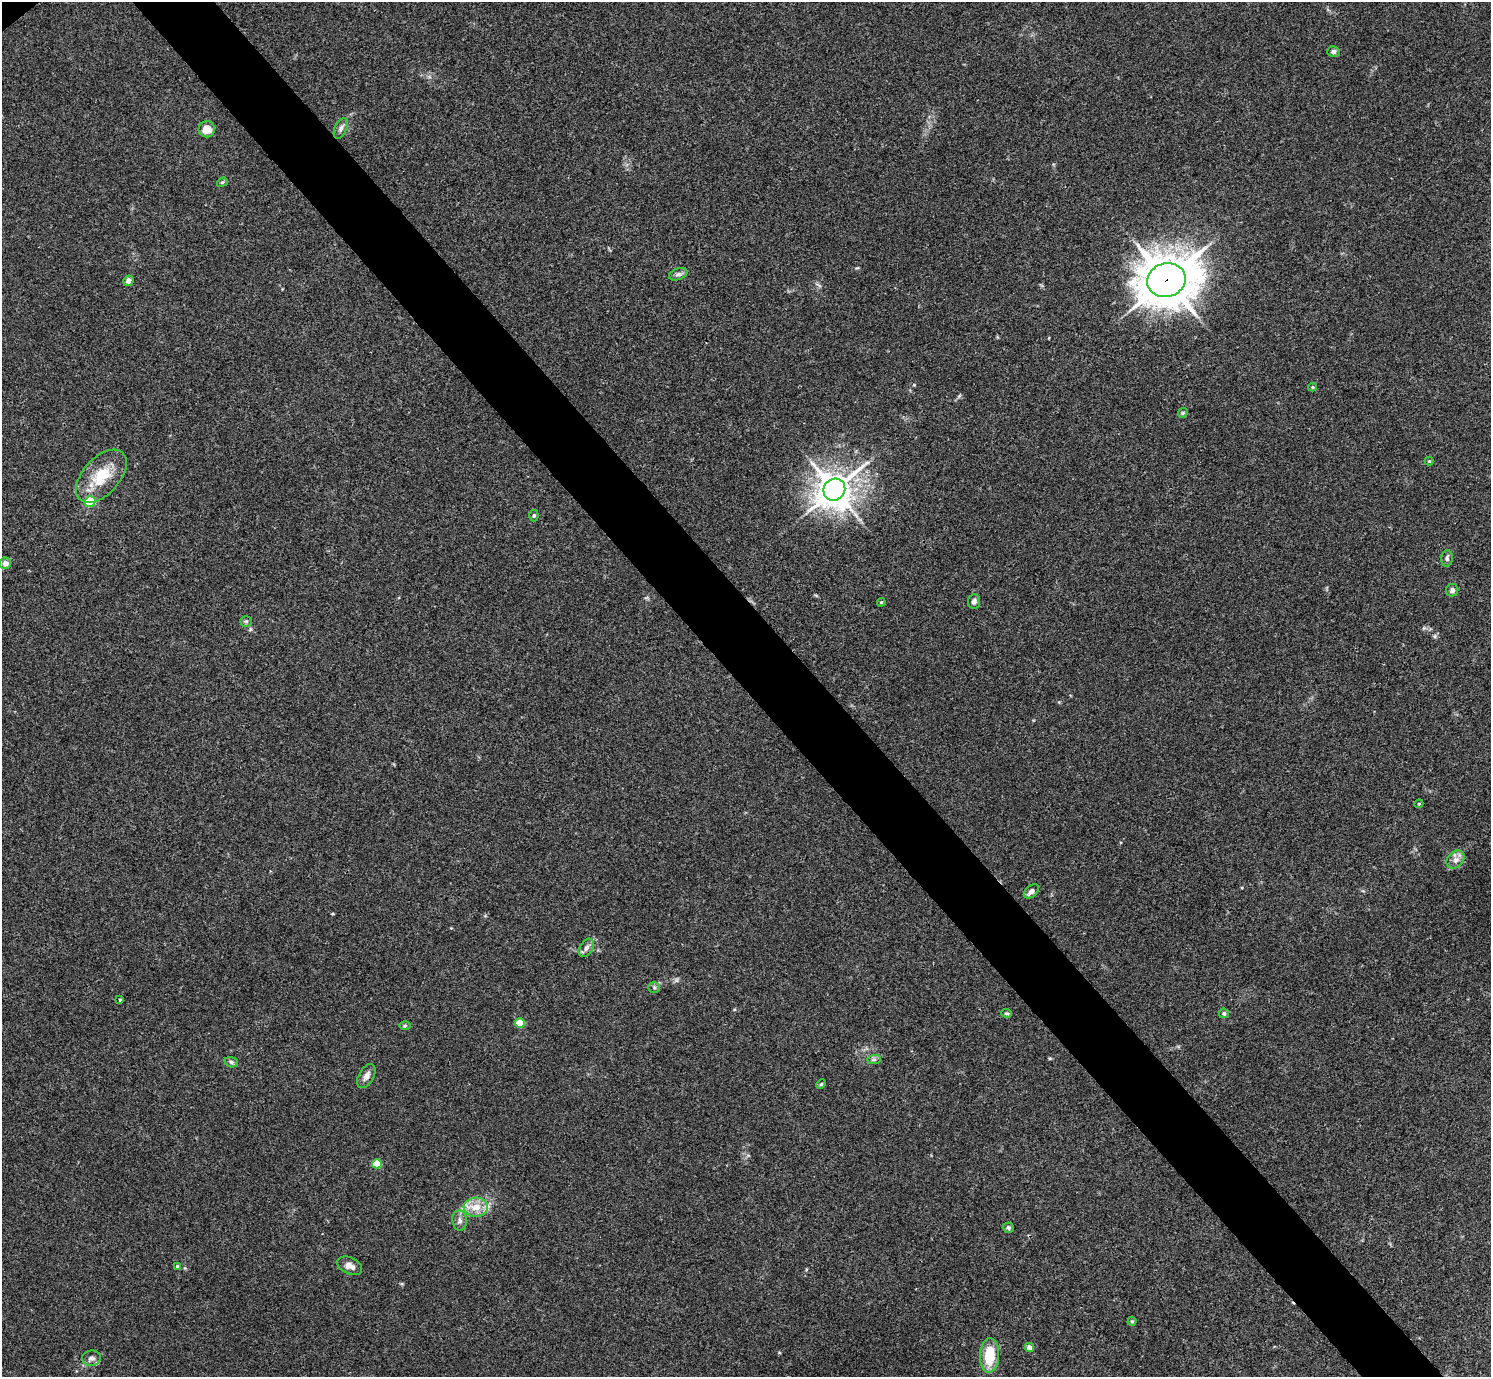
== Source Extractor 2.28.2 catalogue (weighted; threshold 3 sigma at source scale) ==
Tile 6 of 4 x 4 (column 2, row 2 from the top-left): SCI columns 1495-2983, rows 3051-4425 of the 5963 x 5961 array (HDU 1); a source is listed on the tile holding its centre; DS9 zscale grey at full resolution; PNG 1493 x 1379 px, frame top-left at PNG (2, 2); each listed source drawn as its Kron ellipse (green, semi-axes under 4 px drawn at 4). Shown black and unused: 6% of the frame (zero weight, under 3 of 4 exposures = <1% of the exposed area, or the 3 px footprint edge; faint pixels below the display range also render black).
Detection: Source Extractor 2.28.2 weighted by HDU 2 'WHT'; one run over the whole footprint, this tile lists its part. Background 0.0451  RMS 0.0048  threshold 0.0217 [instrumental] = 3 sigma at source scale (4.5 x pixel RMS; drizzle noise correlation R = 1.50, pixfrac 1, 0.05/0.05 arcsec/px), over >= 5 px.
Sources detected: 47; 3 inside a brighter listed object's ellipse — not listed separately; the other 44 listed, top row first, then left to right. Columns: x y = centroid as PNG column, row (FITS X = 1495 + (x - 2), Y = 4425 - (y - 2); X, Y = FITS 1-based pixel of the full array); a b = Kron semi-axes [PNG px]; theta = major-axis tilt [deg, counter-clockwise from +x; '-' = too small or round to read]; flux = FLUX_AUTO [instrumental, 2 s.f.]
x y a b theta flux
1333 52 6 5 - 1.3
341 128 11 6 65 1.8
207 129 8 8 - 6.1
222 182 5 4 - 0.68
678 274 9 5 20 1.4
1166 280 19 16 17 1700
128 281 5 5 - 2.4
1313 387 4 4 - 0.49
1183 413 5 4 - 0.62
1429 461 4 4 - 0.52
101 476 32 18 48 16
834 490 11 10 - 920
90 501 5 5 - 33
534 515 6 4 -90 0.77
1447 558 8 6 86 1.3
5 563 6 5 - 2.7
1452 590 6 6 - 1.7
881 602 4 3 - 0.56
974 602 7 6 - 1.7
246 621 6 5 - 0.78
1419 804 4 4 - 0.51
1456 860 10 8 45 2.8
1031 891 8 5 40 2.2
586 948 10 6 56 2.2
654 987 5 5 - 0.88
120 1000 4 4 - 0.44
1007 1013 5 4 - 0.69
1224 1013 5 5 - 1.3
520 1023 5 4 - 7.6
405 1026 6 4 1 0.62
874 1059 7 4 1 0.93
231 1062 7 5 -17 1.1
366 1076 13 7 60 2.8
821 1084 5 4 - 0.6
377 1164 5 4 - 15
476 1207 12 9 3 6.2
460 1221 10 7 -84 2.1
1008 1228 5 5 - 0.96
350 1266 13 8 -25 3.2
177 1267 4 4 - 1.3
1132 1321 4 4 - 0.56
1029 1347 5 4 - 3.1
989 1355 17 9 87 15
91 1358 9 7 6 1.9
Overlapping masked pixels (flux is a lower limit): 1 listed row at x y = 1166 280